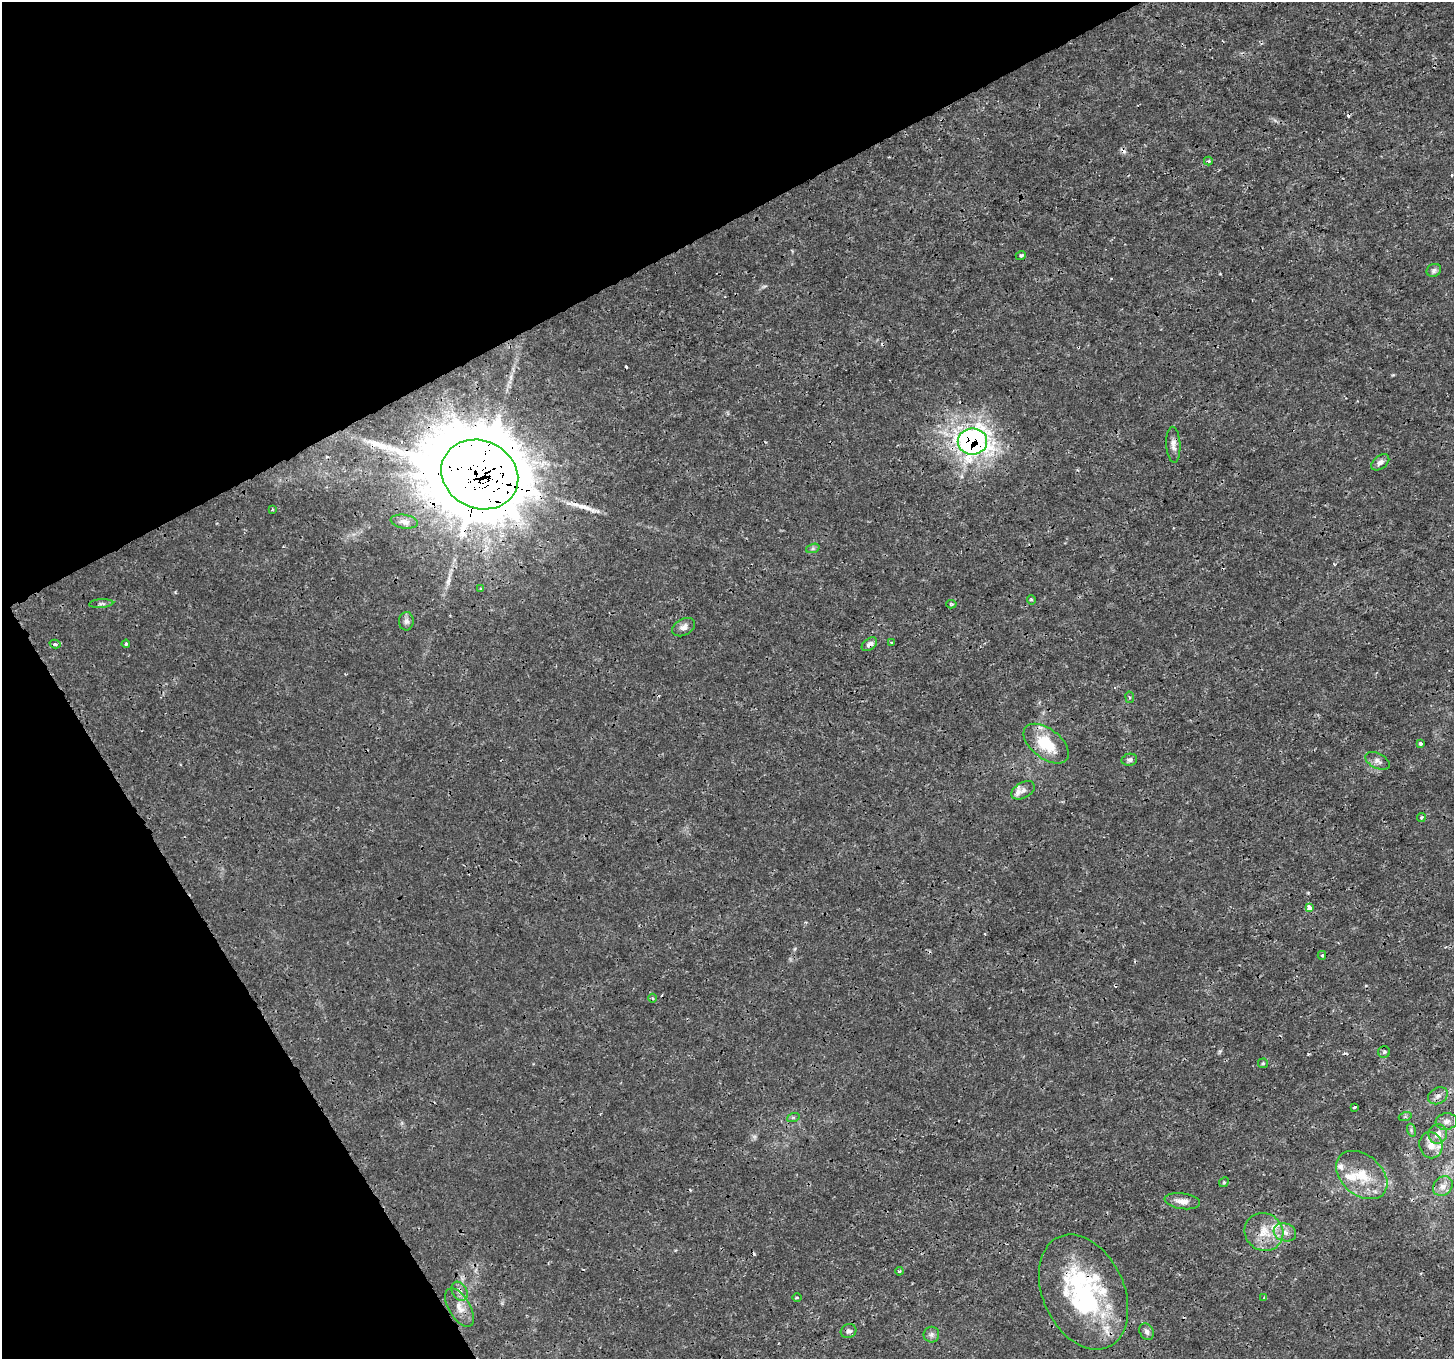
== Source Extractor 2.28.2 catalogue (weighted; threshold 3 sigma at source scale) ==
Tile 5 of 4 x 4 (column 1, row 2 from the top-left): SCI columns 4-1455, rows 2887-4243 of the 5816 x 5711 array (HDU 1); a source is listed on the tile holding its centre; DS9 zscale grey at full resolution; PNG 1456 x 1361 px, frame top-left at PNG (2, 2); each listed source drawn as its Kron ellipse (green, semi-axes under 4 px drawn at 4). Shown black and unused: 27% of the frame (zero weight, under 3 of 4 exposures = <1% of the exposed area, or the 3 px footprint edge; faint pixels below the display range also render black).
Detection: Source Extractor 2.28.2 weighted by HDU 2 'WHT'; one run over the whole footprint, this tile lists its part. Background 0.00181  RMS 7.9e-04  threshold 0.00358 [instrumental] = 3 sigma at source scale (4.5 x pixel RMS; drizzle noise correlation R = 1.50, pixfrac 1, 0.0396/0.0396 arcsec/px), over >= 5 px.
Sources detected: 70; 9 cosmic-ray / hot-pixel residue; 1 long thin detection or spike segment (spike, bleed or trail) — neither listed nor drawn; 5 inside a brighter listed object's ellipse — not listed separately; the other 55 listed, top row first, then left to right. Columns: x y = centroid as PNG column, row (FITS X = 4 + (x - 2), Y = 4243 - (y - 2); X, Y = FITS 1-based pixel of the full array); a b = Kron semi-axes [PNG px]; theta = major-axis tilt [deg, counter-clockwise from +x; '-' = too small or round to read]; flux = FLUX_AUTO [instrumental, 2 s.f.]
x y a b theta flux
1208 161 4 3 - 0.14
1021 255 5 4 - 0.14
1434 270 7 6 - 0.24
972 441 15 13 0 34
1173 445 18 7 -87 0.52
1380 462 10 6 37 0.33
480 475 39 34 -26 1400
272 509 3 2 - 0.07
404 522 14 7 -9 0.39
813 548 7 4 19 0.16
481 589 4 3 - 0.15
1031 600 5 4 - 0.11
101 604 12 4 4 0.21
951 604 5 4 - 0.12
406 621 9 7 87 0.3
683 627 12 8 27 0.41
892 643 3 3 - 0.3
55 644 5 3 - 0.17
126 644 4 3 - 0.17
869 644 9 5 37 0.32
1130 697 6 3 -81 0.11
1046 744 26 14 -38 2.9
1420 744 4 4 - 0.22
1129 760 8 6 10 0.23
1377 761 13 7 -26 0.4
1023 790 12 7 29 0.39
1421 817 5 4 - 0.11
1309 908 4 4 - 0.89
1322 955 4 3 - 0.11
653 998 4 4 - 0.087
1384 1052 6 6 - 0.15
1263 1063 5 5 - 0.11
1438 1096 10 8 29 0.39
1354 1107 4 3 - 0.29
1405 1117 6 4 18 0.13
793 1118 6 4 19 0.11
1446 1121 11 8 7 0.39
1411 1130 6 4 -73 0.13
1438 1134 10 9 - 0.72
1431 1145 13 11 -71 0.84
1362 1175 29 20 -40 2.6
1224 1182 5 4 - 0.11
1443 1186 11 8 42 0.54
1182 1201 18 8 -8 0.63
1264 1232 20 18 -34 1.8
1285 1232 11 9 -17 0.56
899 1271 4 3 - 0.097
459 1291 10 7 -59 0.4
1084 1292 60 40 -65 14
797 1297 4 3 - 0.083
1264 1298 4 3 - 0.074
460 1308 21 10 -59 0.95
849 1331 8 7 - 0.25
1147 1332 9 6 -60 0.28
931 1335 8 8 - 0.28
Overlapping masked pixels (flux is a lower limit): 5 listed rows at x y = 972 441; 480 475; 869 644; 459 1291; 1084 1292